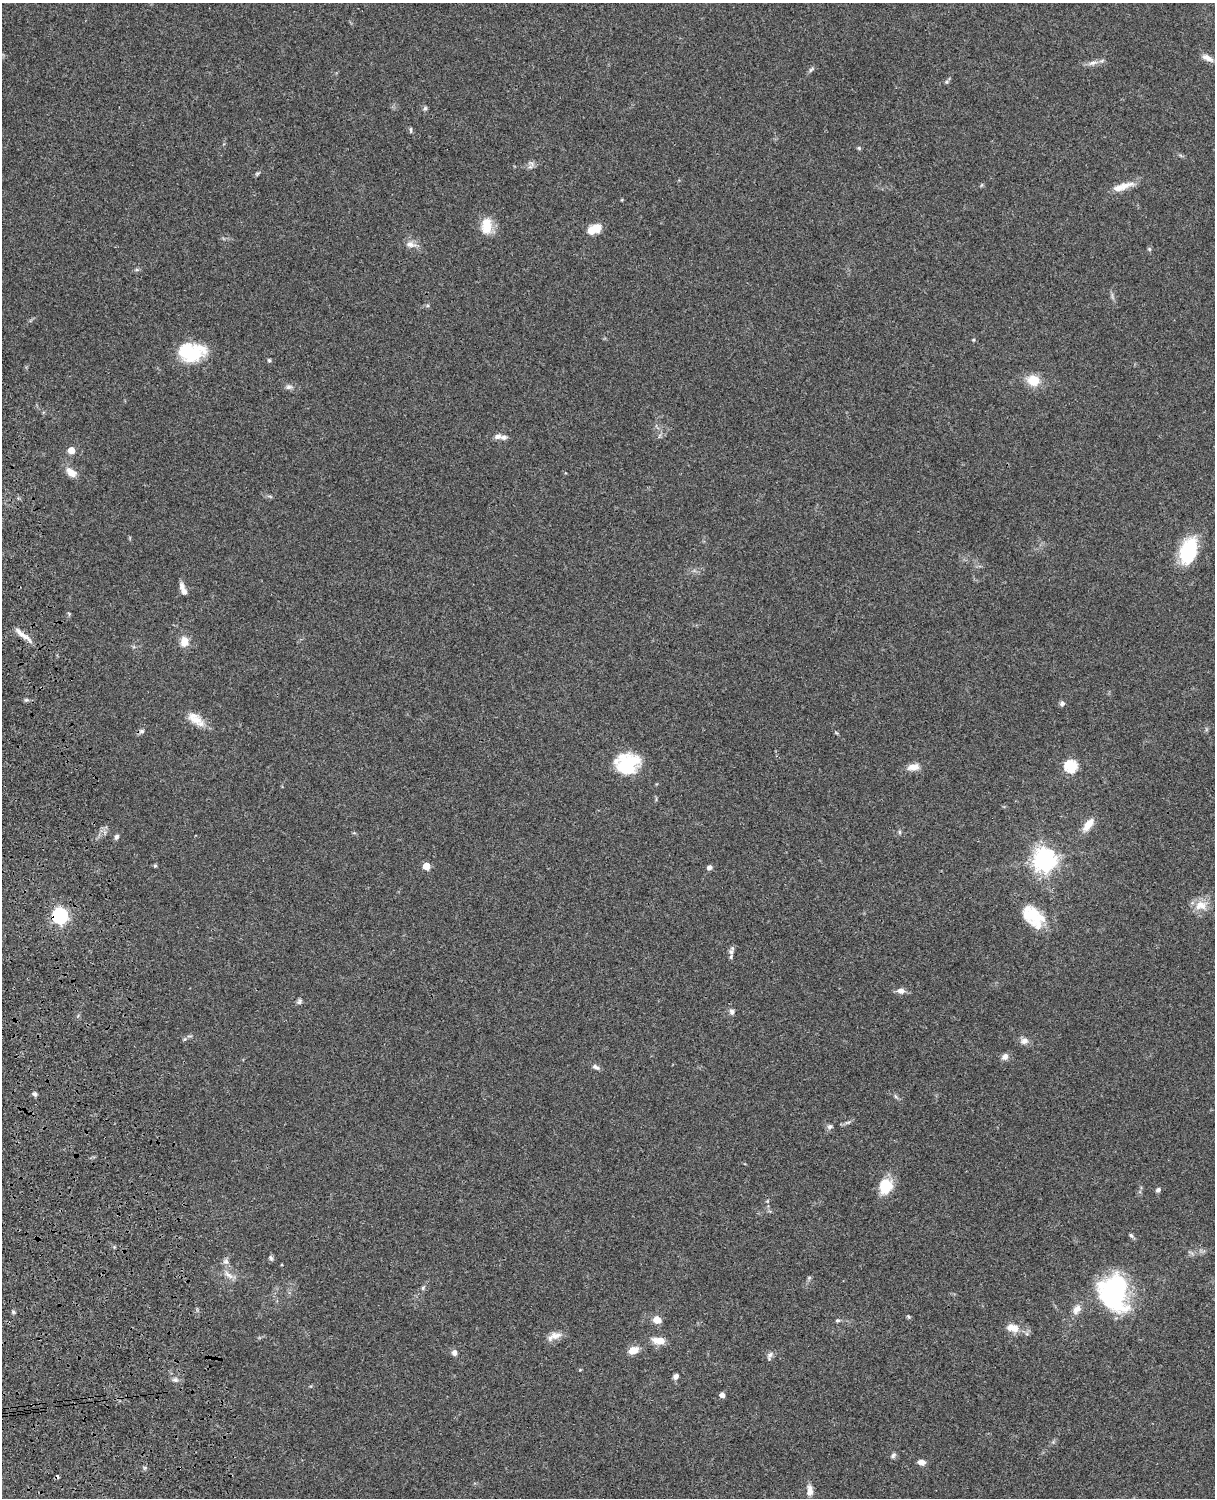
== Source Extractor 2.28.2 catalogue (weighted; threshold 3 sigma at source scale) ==
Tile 7 of 4 x 3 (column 3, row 2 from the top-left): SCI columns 2546-3758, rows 1772-3267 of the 5088 x 4925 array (HDU 1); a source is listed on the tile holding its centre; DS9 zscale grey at full resolution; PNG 1217 x 1500 px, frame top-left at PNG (2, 3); no overlay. Shown black and unused: <1% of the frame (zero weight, under 3 of 4 exposures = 6% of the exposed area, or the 3 px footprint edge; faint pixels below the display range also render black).
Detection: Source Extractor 2.28.2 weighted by HDU 2 'WHT'; one run over the whole footprint, this tile lists its part. Background 0.0765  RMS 0.0057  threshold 0.0258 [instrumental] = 3 sigma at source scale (4.5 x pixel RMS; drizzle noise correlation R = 1.50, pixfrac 1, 0.05/0.05 arcsec/px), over >= 5 px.
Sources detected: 90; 1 inside a brighter object's white glare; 1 cosmic-ray / hot-pixel residue — not listed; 6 inside a brighter listed object's ellipse — not listed separately; the other 82 listed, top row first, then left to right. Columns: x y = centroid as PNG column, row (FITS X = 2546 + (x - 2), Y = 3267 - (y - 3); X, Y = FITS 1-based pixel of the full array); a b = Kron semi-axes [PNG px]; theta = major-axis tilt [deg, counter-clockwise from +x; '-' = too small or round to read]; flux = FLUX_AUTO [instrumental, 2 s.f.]
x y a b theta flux
1207 58 16 7 -25 3.8
1093 63 13 6 10 2.9
811 69 10 4 36 1.1
946 82 5 5 - 0.88
425 108 6 5 - 0.97
411 130 8 3 -90 0.82
859 148 5 5 - 0.8
530 167 9 5 27 1.7
257 173 6 4 2 0.78
1125 186 30 9 23 6.7
487 226 20 13 88 11
596 228 12 11 - 7.2
410 244 14 8 -14 3.9
1149 249 6 5 - 0.84
973 340 5 4 - 0.73
191 354 30 17 17 27
269 360 5 4 - 0.85
1033 380 12 11 - 11
289 387 11 6 3 2.1
498 436 10 7 4 2.6
71 450 5 5 - 8.9
71 472 16 9 -39 5.1
1188 551 29 17 71 31
182 586 10 7 -72 2.9
23 635 30 6 -39 4.9
184 641 12 9 89 6.2
26 700 7 4 10 1
1062 703 7 6 - 1.5
196 720 23 12 -33 8.4
142 731 7 6 - 1.5
627 763 27 22 6 26
1071 766 6 6 - 62
913 767 17 9 8 4.6
1088 824 18 8 52 7.4
899 832 6 4 -89 0.85
116 837 8 5 58 1.3
1044 859 8 8 - 470
155 866 5 4 - 0.71
426 866 5 5 - 12
709 868 7 6 - 1.6
1201 905 18 13 6 7.6
1034 915 36 16 -75 17
60 916 7 6 - 140
731 952 10 6 -79 2.1
901 991 9 7 -1 2.9
299 1002 7 6 - 1.3
732 1012 7 7 - 1.7
185 1039 6 4 45 0.83
1024 1041 11 8 5 3.1
1005 1057 9 8 - 2.5
596 1067 11 6 -27 1.9
35 1094 5 4 - 1.8
895 1096 7 4 -71 0.9
847 1122 9 4 9 1.3
830 1127 8 6 44 1.6
886 1186 16 13 73 16
1158 1190 6 5 - 1.4
767 1201 6 3 71 0.66
1131 1236 7 5 -49 1.1
271 1258 7 5 -61 1.3
226 1261 8 6 -1 1.7
228 1275 16 6 -41 3.3
809 1278 5 5 - 0.81
423 1288 6 5 - 0.95
1114 1292 29 23 -88 100
1077 1309 15 9 53 4.2
13 1312 5 4 - 0.91
908 1317 5 4 - 0.8
657 1320 7 6 - 6.9
837 1320 6 5 - 0.95
1013 1328 16 9 -11 6.8
556 1336 17 10 9 4.8
659 1341 14 7 -6 7.3
633 1350 11 7 20 6.9
454 1353 8 7 - 1.9
770 1356 12 6 73 2
676 1377 8 6 56 1.9
175 1380 8 6 7 1.9
722 1395 4 4 - 3.7
893 1456 8 5 42 1.3
921 1462 8 6 -15 3.2
810 1490 15 7 -90 3.8
Overlapping masked pixels (flux is a lower limit): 2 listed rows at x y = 23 635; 60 916